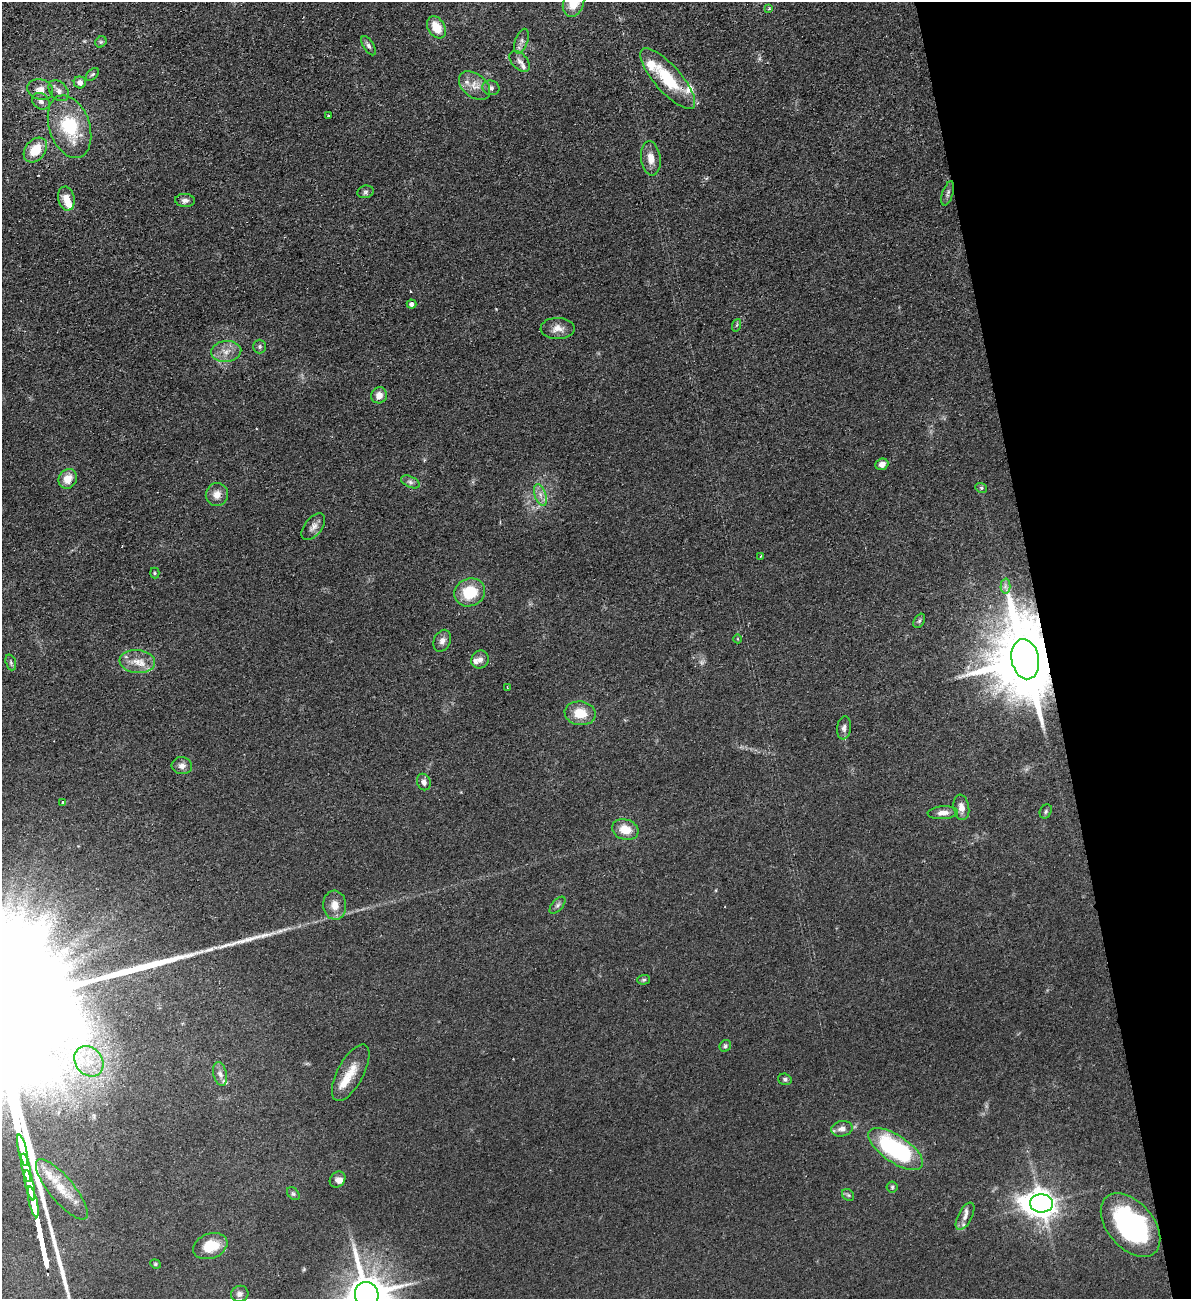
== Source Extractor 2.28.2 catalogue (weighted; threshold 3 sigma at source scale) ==
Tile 12 of 4 x 4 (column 4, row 3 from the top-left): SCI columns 3732-4920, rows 1353-2649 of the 5207 x 5300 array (HDU 1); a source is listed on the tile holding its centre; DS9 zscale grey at full resolution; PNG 1193 x 1301 px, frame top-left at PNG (2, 2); each listed source drawn as its Kron ellipse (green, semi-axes under 4 px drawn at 4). Shown black and unused: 12% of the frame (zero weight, under 2 of 3 exposures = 3% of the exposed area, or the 3 px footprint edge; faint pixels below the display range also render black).
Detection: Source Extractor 2.28.2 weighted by HDU 2 'WHT'; one run over the whole footprint, this tile lists its part. Background 0.0587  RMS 0.009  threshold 0.0405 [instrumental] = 3 sigma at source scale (4.5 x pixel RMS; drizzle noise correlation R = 1.50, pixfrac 1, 0.05/0.05 arcsec/px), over >= 5 px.
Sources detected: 94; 1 too faint to see at this stretch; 1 long thin detection or spike segment (spike, bleed or trail) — neither listed nor drawn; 9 inside a brighter listed object's ellipse — not listed separately; the other 83 listed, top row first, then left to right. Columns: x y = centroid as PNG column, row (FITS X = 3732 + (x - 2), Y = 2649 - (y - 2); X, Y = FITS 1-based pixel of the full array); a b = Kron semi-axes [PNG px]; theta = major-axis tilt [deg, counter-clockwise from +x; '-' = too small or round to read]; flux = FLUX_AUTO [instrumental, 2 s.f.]
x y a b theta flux
573 3 14 10 71 18
769 9 4 3 - 0.99
436 27 12 8 -58 15
521 41 13 6 69 3.6
101 42 6 5 - 1.5
368 46 11 5 -57 2.7
520 61 12 7 -46 4.2
92 74 8 5 43 1.7
668 79 39 13 -48 42
80 82 6 6 - 4.8
474 86 17 11 -39 10
491 88 8 7 - 3.2
40 89 13 10 -17 6.7
59 91 12 8 -48 4.8
41 101 9 7 -42 3.9
329 115 3 3 - 1.4
69 127 32 20 -71 53
35 150 14 10 50 20
651 158 17 9 -83 9.4
365 192 8 6 17 2.2
948 193 13 5 72 2.6
66 199 12 8 -78 12
185 200 10 6 -3 3.8
412 304 5 4 - 4
737 325 6 4 70 1.1
558 328 17 10 -1 8.2
260 346 7 6 - 1.8
226 352 15 10 6 8.6
379 395 8 8 - 7
882 464 6 5 - 5.5
68 479 10 8 56 11
410 482 10 5 -25 2.6
981 488 6 4 -22 1.4
217 494 11 11 - 7.5
540 495 11 5 -72 4.7
313 527 16 8 52 5.9
761 556 3 3 - 1.2
155 573 5 4 - 1.2
1005 586 7 5 90 2.4
470 592 16 13 25 29
919 621 8 5 60 1.6
738 639 4 3 - 0.61
442 641 11 8 66 4.4
1025 659 20 13 -79 11000
480 660 9 8 - 4.1
137 661 18 11 -6 12
11 662 8 5 -71 2
507 687 3 3 - 1
580 713 15 12 -9 18
844 728 11 7 82 3.6
182 766 10 8 -5 4.4
424 782 8 6 -68 3.9
62 803 3 3 - 5.9
961 807 13 7 -80 6.3
1046 811 7 5 61 1.7
943 813 15 6 5 6.1
625 829 13 10 -17 14
335 905 14 11 -86 9.5
557 905 10 5 48 2.5
644 980 6 5 - 1.4
725 1046 6 5 - 1.6
89 1061 16 13 -50 17
351 1073 31 13 62 17
220 1074 12 6 -76 4
785 1079 7 5 -16 1.9
842 1129 11 7 11 5.3
896 1149 32 13 -34 110
22 1150 16 3 -77 4800
26 1168 14 3 -78 4400
337 1179 9 7 49 3.8
30 1185 15 3 -77 4600
892 1187 5 5 - 1.4
62 1189 37 12 -50 23
293 1194 7 5 -48 1.7
848 1195 7 5 -44 1.6
33 1202 16 3 -77 4200
1041 1203 11 9 -3 1200
965 1216 15 7 62 5.6
1131 1225 37 23 -49 150
210 1246 17 12 20 22
155 1264 5 4 - 1.1
240 1294 9 8 - 3.8
367 1295 13 11 -70 3400
Overlapping masked pixels (flux is a lower limit): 1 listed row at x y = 1025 659
Isophote crosses this tile's border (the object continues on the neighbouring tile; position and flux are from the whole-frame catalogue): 2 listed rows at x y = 573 3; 367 1295